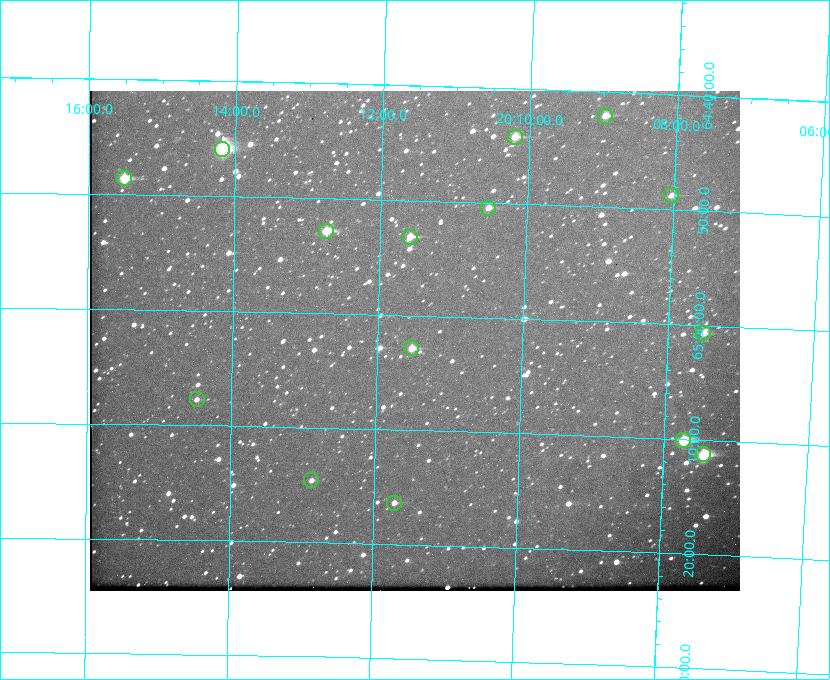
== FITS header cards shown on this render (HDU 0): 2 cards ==
NAXIS1  =                  650
NAXIS2  =                  500

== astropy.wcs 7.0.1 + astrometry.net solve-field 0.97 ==
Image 650 x 500 px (HDU 0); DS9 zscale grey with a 90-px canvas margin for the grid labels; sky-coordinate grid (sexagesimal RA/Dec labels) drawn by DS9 from the SOLVED WCS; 15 Tycho-2 reference stars matched to detected sources circled (green)
Header WCS: none
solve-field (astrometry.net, Tycho-2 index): SOLVED blind (the file carries no WCS)
Solved WCS: RA---TAN-SIP/DEC--TAN-SIP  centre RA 20:11:29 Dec +65:02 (302.87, +65.04 deg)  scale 5.23 arcsec/px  FOV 56.7' x 43.6'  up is +178 deg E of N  parity flipped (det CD > 0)
(file carries no celestial WCS; the grid is the blind solution)
Tycho-2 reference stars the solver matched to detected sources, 15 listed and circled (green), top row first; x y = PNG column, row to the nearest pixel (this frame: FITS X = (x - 90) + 1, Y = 500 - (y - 91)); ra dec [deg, ICRS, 3 dp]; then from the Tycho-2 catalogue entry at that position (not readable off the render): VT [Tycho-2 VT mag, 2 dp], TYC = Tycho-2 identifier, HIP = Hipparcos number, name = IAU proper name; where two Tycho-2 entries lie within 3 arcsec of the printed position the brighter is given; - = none
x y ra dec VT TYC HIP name
605 116 302.245 +64.701 10.15 4240-635-1 - -
515 137 302.549 +64.736 9.65 4240-950-1 - -
222 149 303.544 +64.765 7.36 4240-620-1 99731 -
124 178 303.878 +64.810 8.93 4240-794-1 - -
671 195 302.008 +64.813 10.38 4240-809-1 - -
488 208 302.633 +64.841 10.69 4240-985-1 - -
326 231 303.184 +64.880 9.02 4240-488-1 - -
410 237 302.897 +64.886 9.40 4240-717-1 - -
703 333 301.878 +65.011 10.80 4240-59-1 - -
411 348 302.882 +65.048 10.25 4240-98-1 - -
197 399 303.620 +65.129 11.18 4240-34-1 - -
683 440 301.932 +65.168 8.01 4240-866-1 99147 -
703 454 301.862 +65.188 7.70 4240-604-1 99125 -
311 480 303.217 +65.244 11.17 4240-236-1 - -
394 503 302.928 +65.273 10.74 4240-760-1 - -